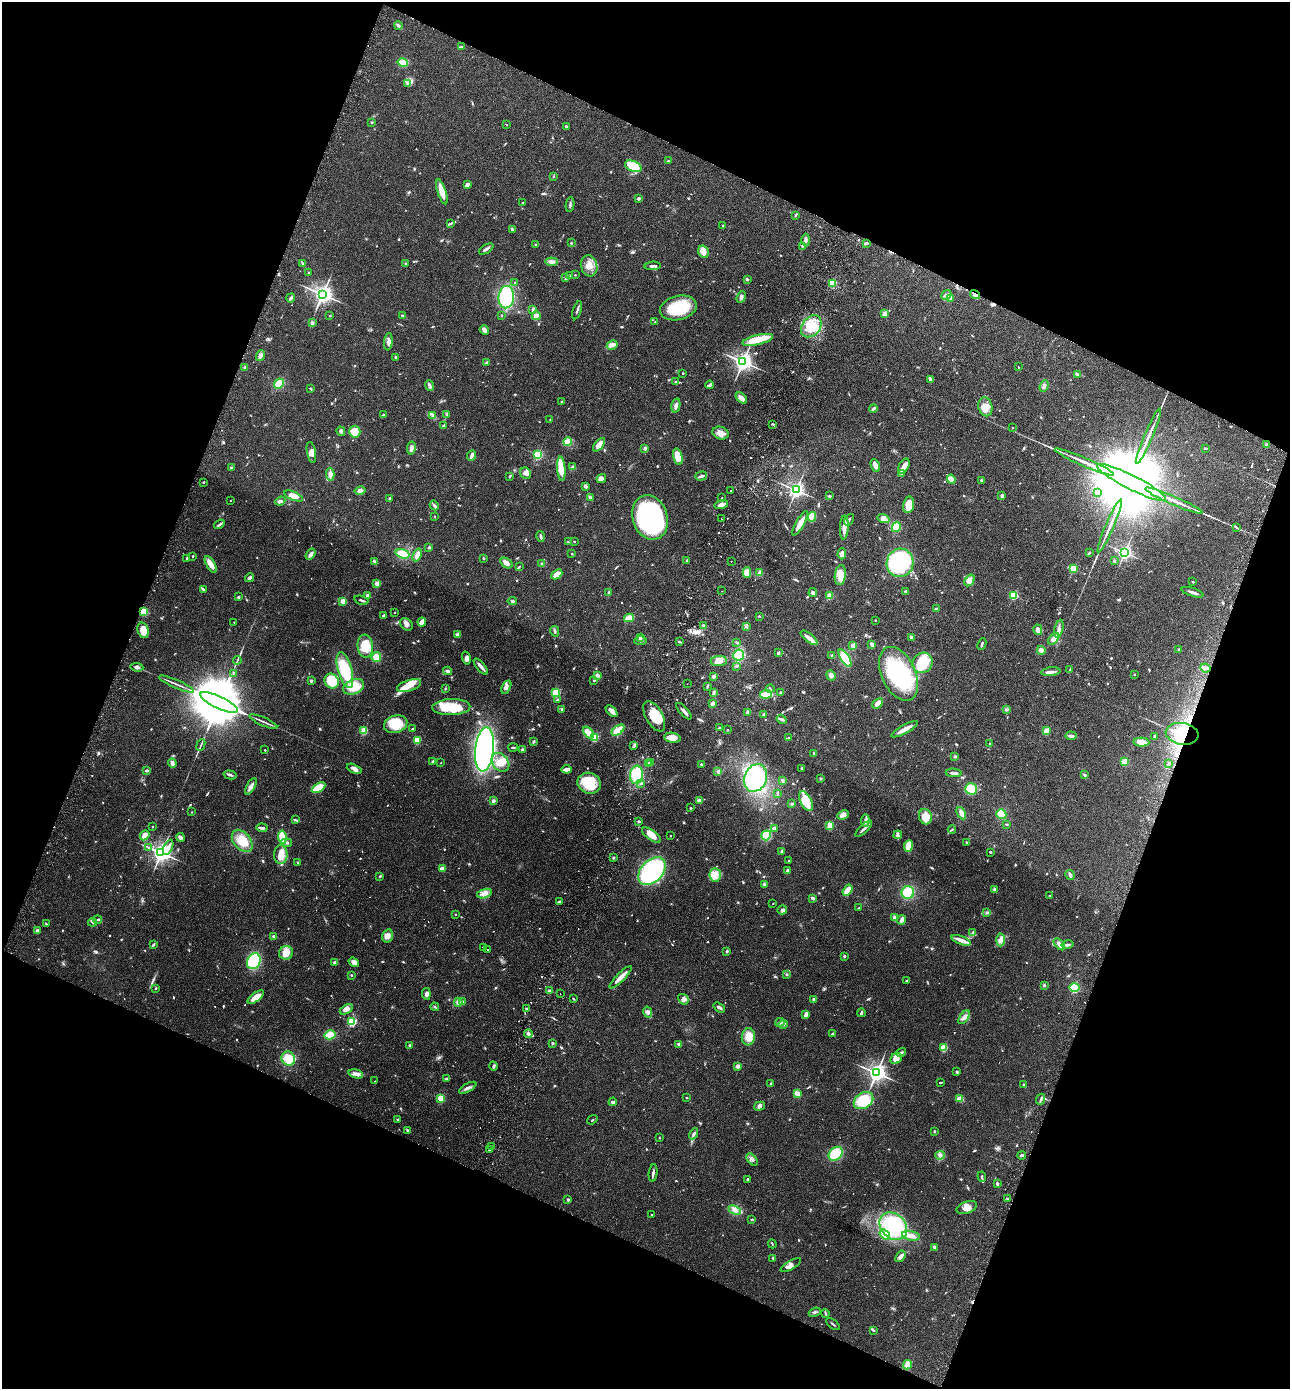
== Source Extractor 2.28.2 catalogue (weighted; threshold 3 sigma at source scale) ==
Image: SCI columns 196-5344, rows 31-5576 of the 5672 x 5603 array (HDU 1 of 3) = the unmasked area's bounding box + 8 px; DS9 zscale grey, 4 x 4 block average (1 PNG px = mean of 4 x 4 image px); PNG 1292 x 1391 px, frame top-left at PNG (2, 2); each listed source drawn as its Kron ellipse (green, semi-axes under 4 px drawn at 4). Shown black and unused: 42% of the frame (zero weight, under 2 of 3 exposures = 3% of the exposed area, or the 3 px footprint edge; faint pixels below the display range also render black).
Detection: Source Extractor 2.28.2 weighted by HDU 2 'WHT'. Background 0.0859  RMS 0.0077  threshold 0.0346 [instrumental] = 3 sigma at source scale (4.5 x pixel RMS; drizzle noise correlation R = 1.50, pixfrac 1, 0.05/0.05 arcsec/px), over >= 5 px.
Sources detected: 1015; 3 too faint to see at this stretch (4 x 4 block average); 6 inside a brighter object's white glare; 11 cosmic-ray / hot-pixel residue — neither listed nor drawn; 13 coinciding with a brighter row at this scale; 71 inside a brighter listed object's ellipse — not listed separately; of the other 911, all 500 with FLUX_AUTO >= 3.71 (the completeness limit of this list) listed and drawn (411 fainter detections not listed), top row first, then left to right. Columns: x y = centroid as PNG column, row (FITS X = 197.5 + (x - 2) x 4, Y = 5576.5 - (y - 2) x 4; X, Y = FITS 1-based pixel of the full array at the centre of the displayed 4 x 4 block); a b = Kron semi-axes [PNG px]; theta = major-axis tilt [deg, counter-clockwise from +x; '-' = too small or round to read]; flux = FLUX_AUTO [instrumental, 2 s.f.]
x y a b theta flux
398 25 4 3 - 6.9
461 47 3 2 - 7.2
403 63 5 3 - 51
407 84 3 2 - 4.4
372 122 3 2 - 5
506 125 2 2 - 4.8
566 126 2 2 - 8.9
668 161 3 2 - 4.1
633 166 9 5 -23 41
553 176 2 2 - 4
467 184 4 3 - 15
442 192 13 4 -72 59
638 198 3 3 - 8.7
522 203 2 2 - 7.8
570 205 7 2 83 8.5
795 215 3 2 - 3.9
451 223 4 2 - 5.9
723 226 2 2 - 5.7
512 230 3 2 - 5.1
806 240 6 3 -88 13
571 243 3 2 - 3.7
866 243 4 2 - 8.2
536 245 2 2 - 4.9
802 246 2 2 - 4.6
486 249 8 2 32 13
703 252 6 5 - 28
551 262 6 3 -6 17
302 263 4 2 - 5.6
406 264 2 2 - 6.6
589 266 11 8 -75 45
653 266 8 2 4 13
309 272 2 2 - 3.8
570 275 3 2 - 3.8
575 275 2 2 - 7.6
565 277 4 2 - 5.3
747 279 4 2 - 5.3
515 282 2 2 - 5.3
832 283 2 2 - 320
322 294 3 3 - 3100
975 294 5 3 - 21
946 295 5 4 - 14
506 297 11 7 85 270
741 297 6 4 69 12
291 298 5 2 - 13
951 298 3 2 - 5.7
678 308 19 12 14 200
533 309 4 2 - 9.5
577 310 9 2 72 9.2
884 314 2 2 - 81
501 315 2 2 - 4.2
330 316 2 2 - 10
403 316 4 2 - 5.9
536 316 4 3 - 24
655 322 3 2 - 3.9
312 323 3 3 - 7.3
811 326 12 9 51 100
484 330 5 3 - 23
758 340 15 5 14 89
388 342 9 4 83 16
612 345 5 4 - 18
261 356 5 3 - 14
395 358 2 2 - 12
486 362 3 2 - 5.4
743 362 3 3 - 2800
245 367 3 2 - 5.9
1018 367 2 2 - 5.6
683 373 2 2 - 11
1077 374 3 3 - 7.3
930 379 3 3 - 8.3
675 382 2 2 - 6.5
279 384 5 4 - 65
429 385 5 2 - 16
710 385 4 2 - 7.3
1044 386 6 3 69 16
311 389 3 2 - 4.2
741 398 7 3 -44 34
562 402 2 2 - 5.8
676 405 7 3 77 17
985 407 9 7 -76 46
873 408 4 2 - 10
383 415 4 2 - 5
447 415 3 2 - 10
433 416 3 2 - 4.8
550 419 2 2 - 5.2
773 424 3 2 - 5.4
443 426 3 2 - 5.7
1013 428 2 2 - 5.6
341 431 5 4 - 12
355 432 6 5 - 61
720 433 8 6 -19 28
1148 436 30 2 67 51
568 442 4 3 - 13
599 445 8 4 52 36
1267 445 2 2 - 70
411 448 6 3 81 20
645 448 3 3 - 11
1206 448 3 2 - 4.6
311 452 11 4 -79 22
472 455 5 2 - 19
538 455 2 2 - 480
678 457 8 4 -77 62
1084 462 32 2 -23 64
875 465 7 3 -67 37
904 466 8 5 59 26
231 467 2 2 - 6
573 467 3 3 - 6.8
561 469 12 4 -85 66
526 473 6 5 - 17
330 474 6 3 -87 19
901 474 3 2 - 5
510 476 3 2 - 5.3
701 476 6 3 16 8.8
601 479 5 4 - 15
951 479 4 4 - 25
981 480 2 2 - 7.9
203 482 2 2 - 12
1131 482 38 7 -27 170000
586 486 3 3 - 15
731 490 2 2 - 8.2
796 490 2 2 - 1900
360 491 5 3 - 22
1097 492 2 2 - 47
293 496 10 4 -23 35
829 496 3 2 - 4.2
1002 496 3 3 - 13
590 497 3 2 - 14
722 498 2 2 - 4.2
390 499 2 2 - 23
231 500 2 2 - 4.1
280 501 5 3 - 10
1174 501 31 2 -23 59
721 504 7 2 15 36
434 505 5 3 - 9.4
909 505 8 5 80 66
434 516 2 2 - 11
650 517 22 17 -72 830
812 517 5 4 - 98
721 518 2 2 - 4.5
884 519 6 4 -18 27
849 520 6 2 58 8.7
800 523 14 3 60 50
219 524 6 2 37 11
1110 526 29 2 67 47
844 527 12 3 87 32
896 527 5 4 - 67
1236 527 4 2 - 5
541 536 5 2 - 11
574 541 2 2 - 7.2
568 542 3 3 - 5.1
429 547 2 2 - 27
1124 552 2 2 - 1500
1089 553 3 2 - 3.7
311 554 6 3 55 19
403 554 7 4 -17 80
572 554 2 2 - 9.8
842 554 5 3 - 23
417 555 6 4 68 24
193 556 2 2 - 4.8
187 558 3 3 - 5.7
483 558 2 2 - 3.9
374 561 3 3 - 7.8
687 561 3 2 - 8.5
731 561 2 2 - 19
1114 561 2 2 - 25
506 563 7 4 -31 20
900 563 14 13 - 620
211 564 9 4 -60 40
542 564 3 2 - 5.3
519 567 4 2 - 5
1073 569 2 2 - 240
747 573 5 4 - 40
760 573 4 2 - 25
557 574 6 4 42 37
840 575 10 5 83 54
249 578 5 3 - 11
970 580 6 4 56 36
1193 582 2 2 - 5.1
377 584 2 2 - 110
203 589 4 2 - 7.4
721 591 2 2 - 4.2
906 591 3 2 - 6.1
608 592 4 2 - 4.8
1192 592 11 2 -18 16
813 593 4 3 - 9.9
1014 595 2 2 - 320
368 596 2 2 - 78
830 596 4 3 - 30
238 597 2 2 - 8.3
361 600 7 2 -17 7.9
343 601 2 2 - 130
512 601 5 2 - 6
936 609 4 3 - 8.8
143 612 4 4 - 42
394 612 2 2 - 7
383 615 3 2 - 8.4
759 616 2 2 - 4.4
629 618 5 3 - 39
875 620 2 2 - 6.4
234 622 2 2 - 3.8
422 622 4 3 - 39
406 624 7 5 -40 18
703 626 4 2 - 8.6
746 626 3 2 - 4
1059 629 9 3 76 17
143 630 8 5 -75 50
1038 630 5 3 - 33
555 631 5 2 - 6.8
458 635 4 3 - 11
640 637 2 2 - 45
911 637 3 3 - 11
809 638 10 3 -38 28
1054 639 7 3 51 30
641 641 6 2 2 6.3
679 642 3 2 - 4.2
737 642 4 2 - 4.8
872 644 4 2 - 18
982 644 6 2 65 7.7
365 646 11 7 -84 86
853 646 2 2 - 110
1041 650 4 3 - 24
1179 650 2 2 - 11
778 653 2 2 - 31
739 655 5 5 - 94
832 655 4 2 - 4.2
376 657 5 5 - 36
466 658 6 4 -75 17
845 658 10 4 -57 260
237 660 4 2 - 5.2
719 661 8 5 2 28
922 663 10 9 - 100
481 666 10 3 -51 19
736 666 3 2 - 7.4
137 667 7 3 -6 11
1205 668 5 3 - 12
345 670 18 7 -75 200
1070 670 4 2 - 4.2
447 671 4 3 - 9.7
1051 672 10 2 6 21
233 673 4 2 - 3.9
899 674 29 17 -65 330
1134 674 2 2 - 10
831 675 5 4 - 16
597 676 3 3 - 20
713 676 3 2 - 10
594 680 2 2 - 13
311 681 2 2 - 27
332 681 8 6 -45 130
176 684 19 2 -24 17
687 684 2 2 - 4.1
409 686 12 5 18 45
707 686 4 2 - 5.1
354 687 11 7 23 93
506 687 7 3 65 12
445 689 2 2 - 18
770 689 4 2 - 4.5
714 692 4 3 - 8.9
556 693 2 2 - 360
781 693 3 3 - 7.8
766 694 6 3 6 64
557 699 3 2 - 4.2
219 702 20 6 -25 65000
712 703 3 2 - 19
878 703 6 3 44 19
451 707 19 8 2 120
562 709 3 2 - 6.2
1006 710 4 2 - 5.4
612 711 7 2 -45 33
684 711 10 2 -47 16
748 712 3 2 - 17
764 714 3 2 - 7.3
654 716 17 8 -61 140
782 719 5 3 - 9.6
263 722 15 2 -24 14
396 724 12 8 17 110
720 728 3 2 - 6
412 729 3 2 - 3.7
905 729 15 3 29 39
618 730 7 3 35 68
727 730 2 2 - 4.3
364 731 2 2 - 240
1046 731 2 2 - 170
588 732 7 3 -52 59
1182 734 16 10 -9 150
1071 736 5 2 - 11
1154 736 3 2 - 4.3
594 737 2 2 - 320
788 737 2 2 - 6.8
672 738 8 5 -9 49
417 740 2 2 - 250
534 741 3 2 - 6.2
1141 742 8 4 -3 36
990 744 3 2 - 6.7
201 745 6 2 66 6.7
634 745 3 2 - 17
513 747 5 2 - 4.9
484 749 22 9 84 1700
265 750 2 2 - 9.4
523 750 3 2 - 12
814 754 3 2 - 4.3
955 757 2 2 - 5.6
433 761 3 2 - 5.3
500 762 10 7 -50 47
651 762 3 2 - 5.6
1125 762 2 2 - 210
172 763 4 4 - 12
441 763 2 2 - 4
648 763 3 2 - 5.2
701 764 3 2 - 4.2
1168 764 2 2 - 5
802 768 2 2 - 5.3
354 769 8 4 -23 19
567 769 5 2 - 35
147 770 3 3 - 5.6
718 771 4 2 - 6.2
954 773 8 2 -5 14
230 775 7 2 -14 9.1
636 775 9 6 85 160
1084 775 3 2 - 8.2
755 778 14 11 68 330
821 778 2 2 - 5.1
782 781 4 2 - 6.5
589 783 12 10 -19 180
641 783 2 2 - 9.2
251 786 9 3 59 20
318 788 7 4 31 92
971 789 6 5 - 83
777 793 3 3 - 5
699 800 3 2 - 14
493 801 2 2 - 45
806 801 10 5 -64 120
792 804 3 3 - 6.1
691 808 2 2 - 13
192 812 2 2 - 4.6
961 813 6 3 -62 28
1001 814 5 4 - 47
843 815 6 4 24 22
925 817 8 6 -71 59
295 820 4 2 - 4.8
639 821 3 2 - 5.5
865 821 6 3 82 14
1006 824 3 2 - 3.8
830 825 4 3 - 46
152 827 2 2 - 6.3
262 828 5 2 - 16
774 828 3 2 - 18
864 829 11 2 44 15
952 829 4 2 - 5
145 835 5 4 - 36
651 835 11 5 -36 50
766 835 5 4 - 67
898 835 4 3 - 9.2
670 836 2 2 - 6.5
180 837 4 3 - 13
282 837 7 4 -82 88
242 841 13 8 -50 99
967 842 3 2 - 6.3
287 843 5 3 - 11
908 846 6 3 81 68
148 847 4 2 - 4.4
168 847 8 3 65 19
782 851 2 2 - 5
990 852 2 2 - 6.2
161 853 3 3 - 3000
281 855 9 6 89 45
613 858 2 2 - 5.6
789 861 2 2 - 9.1
298 863 3 2 - 6.2
442 869 3 2 - 30
652 871 16 11 46 680
788 871 2 2 - 19
715 875 7 5 -86 34
1070 875 5 3 - 14
380 876 3 2 - 5.3
764 884 3 3 - 7.3
994 889 3 3 - 5.9
847 890 6 3 57 49
908 893 6 6 - 110
484 894 7 4 16 24
1050 896 2 2 - 5.2
813 898 4 3 - 10
560 902 3 2 - 14
773 903 2 2 - 4.4
859 908 3 2 - 4.6
782 910 5 4 - 11
987 913 4 3 - 7.5
455 914 2 2 - 7.5
895 918 4 3 - 19
98 920 4 2 - 7.2
901 920 4 2 - 18
92 922 4 2 - 8.3
46 924 3 2 - 4.2
37 931 3 2 - 13
973 932 4 2 - 4.6
274 936 3 2 - 6.7
388 936 6 5 - 26
961 940 10 4 -21 26
1001 940 6 4 86 20
1059 944 7 3 -47 27
153 945 4 2 - 6.5
1067 945 6 3 12 11
483 947 2 2 - 22
487 949 2 2 - 4.7
727 951 3 2 - 6.1
286 953 7 6 - 56
844 956 2 2 - 26
254 961 8 6 64 250
335 962 3 3 - 9
354 962 5 4 - 23
787 974 3 2 - 4
351 975 2 2 - 13
621 977 15 3 45 34
906 981 2 2 - 12
1044 985 3 3 - 5.8
1074 987 5 4 - 200
155 988 2 2 - 5.2
549 991 2 2 - 35
426 994 6 3 -84 14
560 994 2 2 - 6.7
256 997 10 4 37 39
573 999 2 2 - 4.5
683 999 6 4 -38 16
814 1000 2 2 - 53
458 1002 4 3 - 20
463 1002 2 2 - 3.7
435 1007 4 2 - 4.7
719 1007 6 2 -38 11
346 1009 7 4 32 22
526 1009 2 2 - 5.9
648 1012 5 3 - 13
861 1013 4 2 - 9.7
806 1015 4 2 - 21
964 1017 8 3 55 18
352 1022 2 2 - 500
780 1022 4 2 - 7.1
783 1024 4 3 - 8.4
528 1034 4 3 - 11
832 1034 3 2 - 3.9
330 1035 5 4 - 55
748 1037 8 6 86 52
552 1043 2 2 - 26
679 1044 4 3 - 7
410 1046 4 2 - 8.1
944 1048 2 2 - 250
901 1053 5 3 - 9.7
896 1058 6 5 - 38
288 1059 7 6 - 80
493 1066 4 3 - 7
738 1066 4 3 - 14
957 1072 3 2 - 5.1
876 1073 3 3 - 2800
356 1074 7 3 -15 19
446 1078 2 2 - 6.1
375 1081 2 2 - 4.8
940 1082 4 2 - 4.3
771 1084 3 2 - 7.4
1024 1085 4 2 - 4.9
468 1088 9 3 29 15
797 1093 4 2 - 41
441 1098 2 2 - 240
687 1098 2 2 - 3.7
960 1099 4 3 - 23
1041 1099 6 2 65 8.2
863 1100 10 8 33 130
613 1102 4 2 - 8.6
760 1106 5 3 - 10
397 1120 2 2 - 8.3
592 1120 5 2 - 3.8
408 1130 4 2 - 7.1
934 1131 3 2 - 4.1
694 1134 6 2 61 13
659 1138 2 2 - 6.3
491 1146 2 2 - 9.1
489 1150 2 2 - 11
836 1154 8 6 43 150
940 1155 5 3 - 10
1022 1155 4 2 - 9.2
752 1159 7 2 -50 10
653 1173 9 2 83 12
982 1177 5 2 - 6.6
747 1179 3 2 - 6.2
997 1184 4 2 - 8.4
1007 1198 4 2 - 4.2
568 1200 2 2 - 23
967 1207 10 6 19 34
735 1210 6 4 -23 20
652 1214 2 2 - 3.8
752 1219 2 2 - 7.3
893 1226 15 12 -45 360
885 1235 6 4 -39 27
911 1236 9 5 -10 33
772 1244 4 2 - 3.7
934 1247 4 2 - 7.8
900 1256 6 4 53 15
773 1258 2 2 - 5.9
791 1265 11 3 30 26
815 1312 6 2 22 7.8
825 1313 4 2 - 4.9
833 1324 8 2 -38 5.4
874 1330 3 2 - 4.5
907 1365 5 4 - 35
Overlapping masked pixels (flux is a lower limit): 4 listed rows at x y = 975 294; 1131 482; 143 612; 1182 734
Diffuse or blended objects may show on this block-average render without a row.